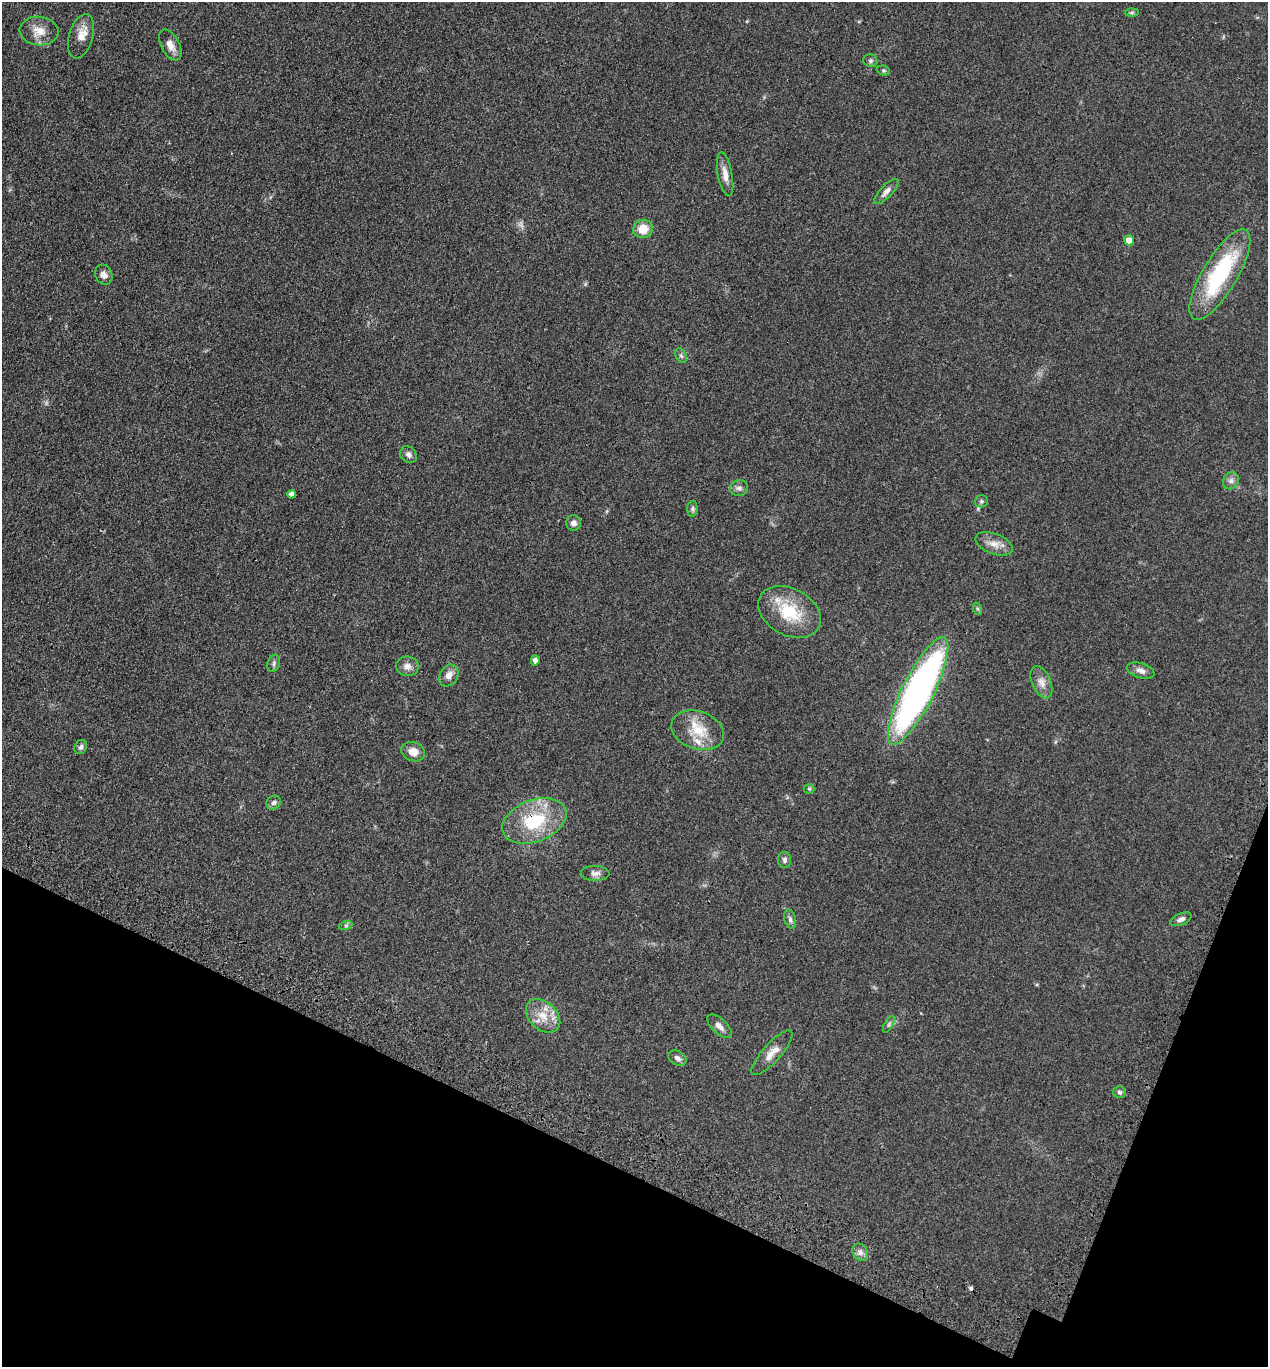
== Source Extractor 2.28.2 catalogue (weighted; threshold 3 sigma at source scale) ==
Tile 15 of 4 x 4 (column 3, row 4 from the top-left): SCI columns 2926-4191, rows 138-1502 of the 5716 x 5734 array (HDU 1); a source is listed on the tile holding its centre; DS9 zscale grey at full resolution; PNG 1270 x 1369 px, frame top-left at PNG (2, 2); each listed source drawn as its Kron ellipse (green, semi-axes under 4 px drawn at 4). Shown black and unused: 19% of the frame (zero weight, under 3 of 4 exposures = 9% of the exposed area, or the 3 px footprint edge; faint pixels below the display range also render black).
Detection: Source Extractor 2.28.2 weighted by HDU 2 'WHT'; one run over the whole footprint, this tile lists its part. Background 0.129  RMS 0.0074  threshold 0.0334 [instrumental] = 3 sigma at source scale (4.5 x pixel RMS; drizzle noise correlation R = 1.50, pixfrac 1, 0.05/0.05 arcsec/px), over >= 5 px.
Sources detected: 52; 1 too faint to see at this stretch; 1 cosmic-ray / hot-pixel residue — neither listed nor drawn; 2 inside a brighter listed object's ellipse — not listed separately; the other 48 listed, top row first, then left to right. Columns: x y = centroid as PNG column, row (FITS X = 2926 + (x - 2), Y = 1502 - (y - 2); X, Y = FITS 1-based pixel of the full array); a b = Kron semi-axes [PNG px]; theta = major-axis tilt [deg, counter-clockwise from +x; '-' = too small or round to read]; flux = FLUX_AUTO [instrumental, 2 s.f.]
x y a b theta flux
1132 12 7 4 1 1.2
39 31 19 14 -6 9.9
81 36 23 12 74 9.4
170 45 17 9 -62 6.2
870 61 7 6 - 1.7
883 70 6 5 - 1.1
725 174 22 7 -79 6.3
886 191 16 6 46 3.9
643 229 10 9 - 12
1129 240 5 5 - 6.6
104 275 10 8 -68 3.7
1220 275 51 17 59 68
681 356 8 5 -62 1.7
408 455 9 7 -45 2.9
1231 481 9 7 56 2.8
739 488 9 8 - 2.9
292 494 4 4 - 3.2
981 501 6 6 - 1.6
692 509 8 5 85 1.5
573 523 8 7 - 3.2
994 544 19 10 -21 7.3
978 609 6 4 -70 1
789 612 33 23 -28 33
535 660 5 4 - 3.5
274 663 9 6 71 2
407 666 11 9 -10 4.4
1141 671 14 7 -17 3.9
449 675 11 9 60 4.9
1041 682 17 9 -66 5.9
918 691 59 16 63 280
698 730 27 19 -19 20
81 747 7 6 - 1.9
413 752 12 9 -19 7.4
809 789 5 5 - 0.96
274 803 7 6 - 2
534 821 33 21 20 41
785 860 8 6 -89 2.1
595 873 14 7 -1 3.8
790 919 10 5 -76 2
1181 919 11 6 21 3.1
346 925 7 4 18 1.2
543 1016 20 13 -42 13
889 1024 9 4 60 1.4
719 1026 15 7 -43 4.4
772 1053 29 9 48 7.9
677 1058 10 6 -32 2.9
1120 1092 6 6 - 1.6
860 1252 9 7 -59 3.1
Overlapping masked pixels (flux is a lower limit): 1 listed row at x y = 534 821